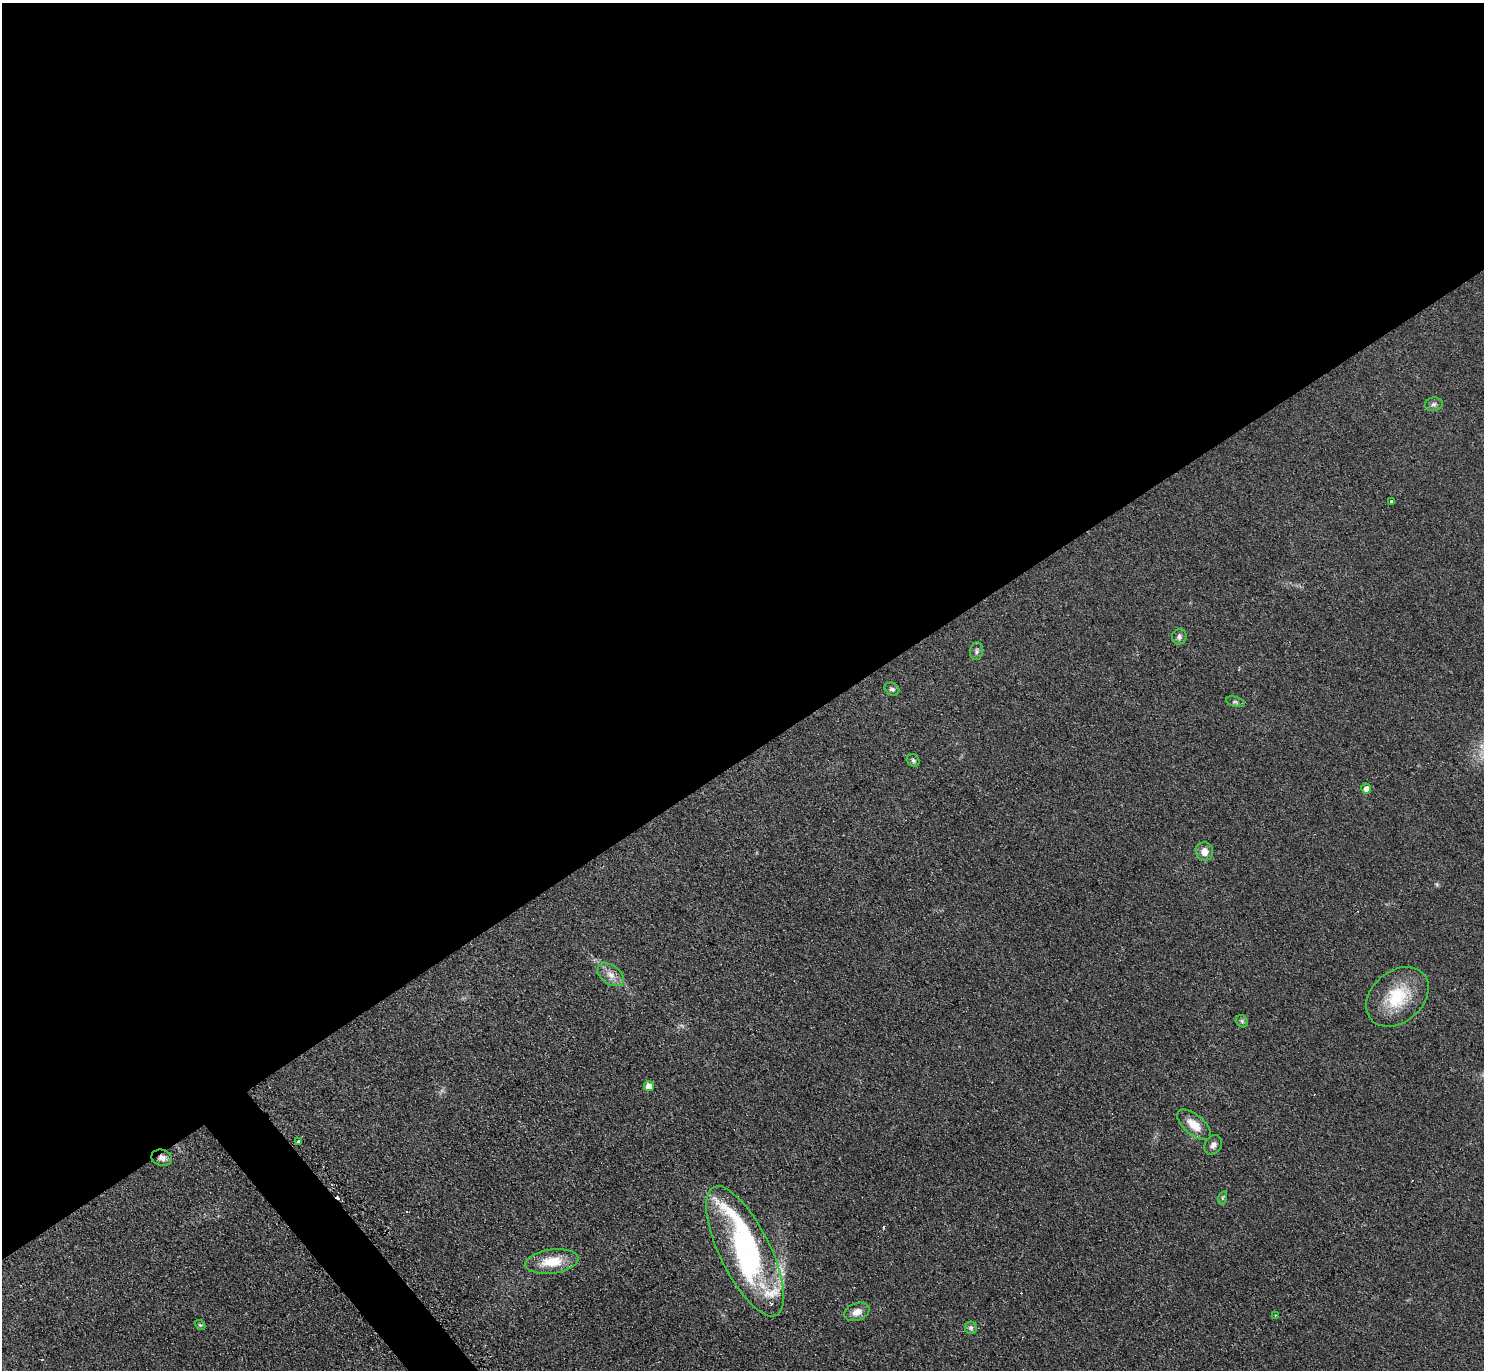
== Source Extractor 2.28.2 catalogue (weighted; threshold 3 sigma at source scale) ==
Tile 2 of 4 x 4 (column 2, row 1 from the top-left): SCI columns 1489-2970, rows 4265-5632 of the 5951 x 5939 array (HDU 1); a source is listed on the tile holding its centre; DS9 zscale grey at full resolution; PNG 1486 x 1372 px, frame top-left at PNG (2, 3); each listed source drawn as its Kron ellipse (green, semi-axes under 4 px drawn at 4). Shown black and unused: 56% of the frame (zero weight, under 2 of 3 exposures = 2% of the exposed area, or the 3 px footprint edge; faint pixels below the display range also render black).
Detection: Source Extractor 2.28.2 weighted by HDU 2 'WHT'; one run over the whole footprint, this tile lists its part. Background 0.14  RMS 0.013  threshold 0.0567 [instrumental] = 3 sigma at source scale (4.5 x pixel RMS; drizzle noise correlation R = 1.50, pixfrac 1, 0.05/0.05 arcsec/px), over >= 5 px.
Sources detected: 32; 2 inside a brighter object's white glare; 3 cosmic-ray / hot-pixel residue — neither listed nor drawn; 3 inside a brighter listed object's ellipse — not listed separately; the other 24 listed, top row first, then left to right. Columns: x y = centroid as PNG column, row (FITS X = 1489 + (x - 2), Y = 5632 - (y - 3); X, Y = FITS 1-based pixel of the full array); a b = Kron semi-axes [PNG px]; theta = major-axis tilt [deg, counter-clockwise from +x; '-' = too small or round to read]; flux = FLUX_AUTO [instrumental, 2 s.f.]
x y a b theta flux
1434 404 9 7 12 3.8
1391 501 3 3 - 2.3
1179 637 8 7 - 4.5
977 651 9 6 82 3.7
892 689 8 6 -30 3.4
1235 702 9 5 -15 2.7
913 760 6 5 - 2.5
1366 789 5 5 - 9.7
1204 852 9 8 - 9.6
611 975 15 9 -35 11
1397 997 35 25 41 61
1242 1021 7 5 -48 2.5
649 1086 5 5 - 13
1194 1125 20 10 -40 19
298 1142 3 3 - 3.6
1213 1145 10 8 57 5.5
162 1158 10 8 -15 7
1222 1198 7 4 72 1.9
745 1251 71 25 -64 180
552 1262 27 12 7 34
857 1312 13 8 20 10
1275 1315 3 2 - 1.3
200 1325 6 3 -43 1.4
971 1328 6 6 - 3.6
Overlapping masked pixels (flux is a lower limit): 1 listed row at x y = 162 1158